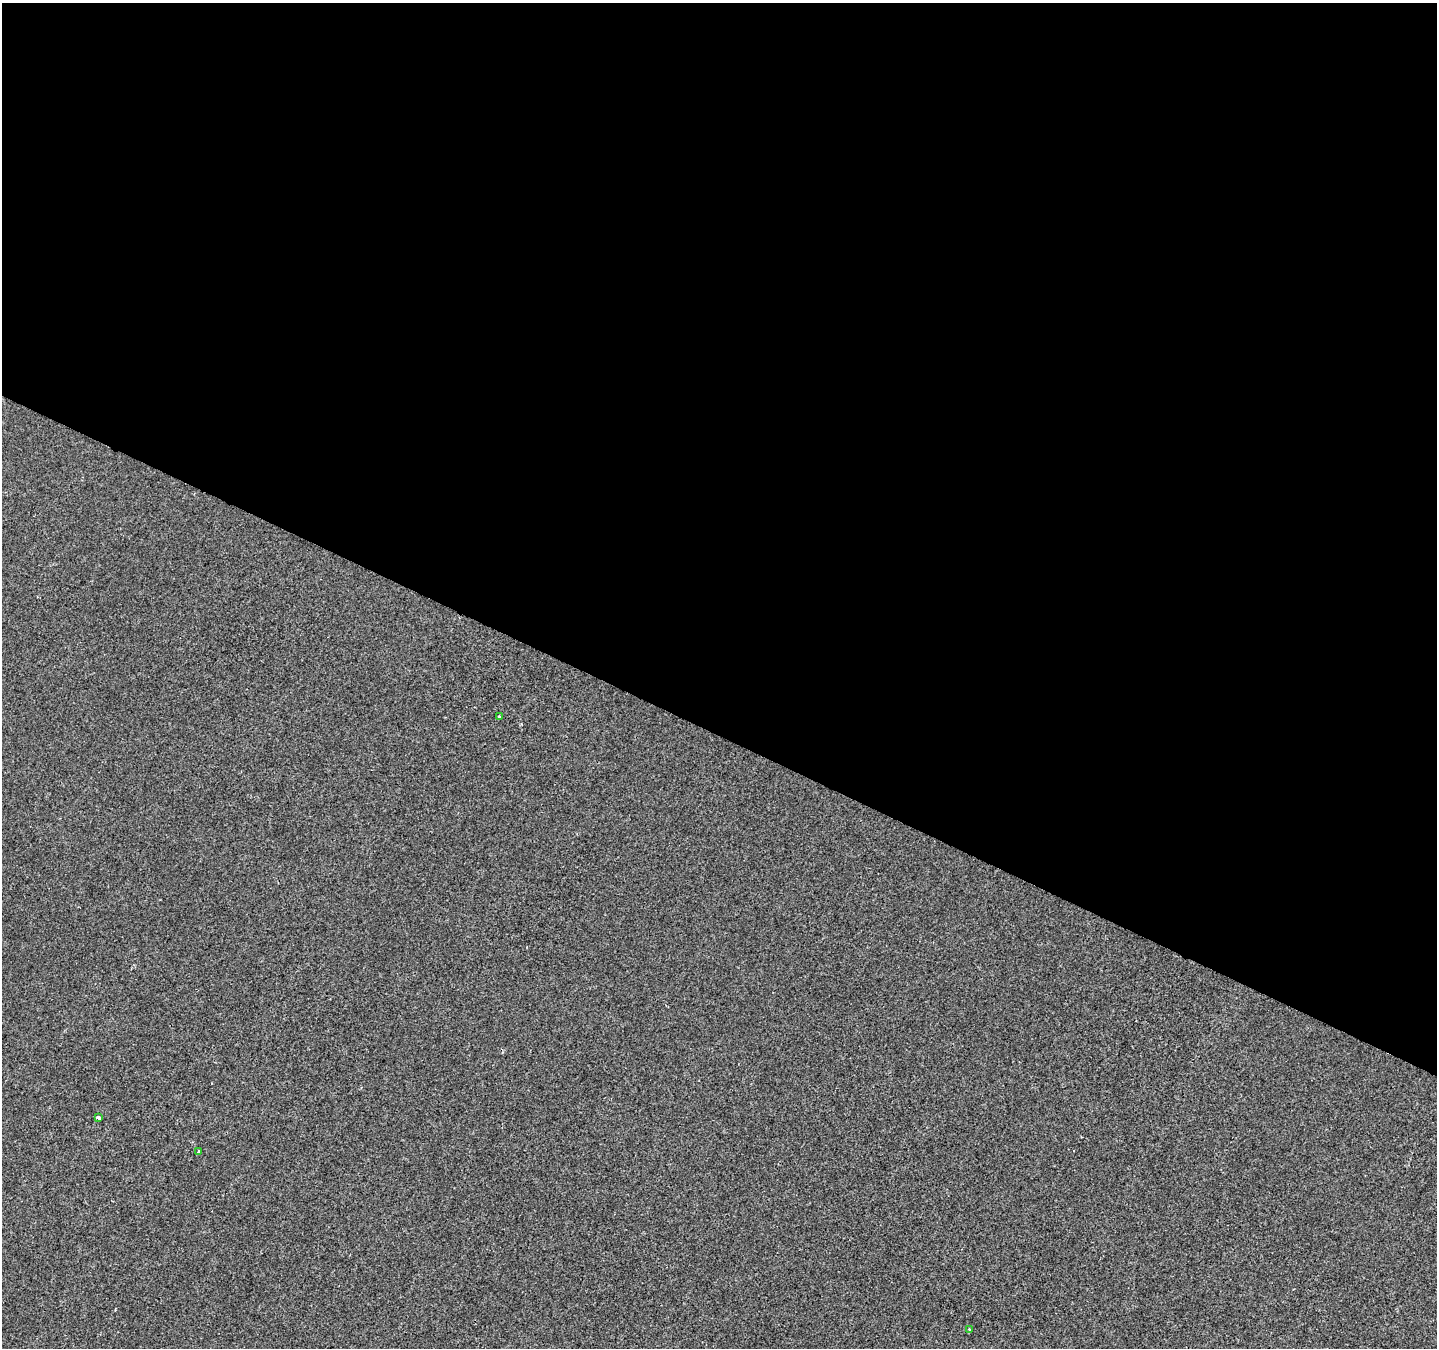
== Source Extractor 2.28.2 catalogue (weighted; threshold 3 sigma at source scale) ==
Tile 3 of 4 x 4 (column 3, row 1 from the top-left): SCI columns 2872-4306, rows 4238-5583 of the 5749 x 5849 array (HDU 1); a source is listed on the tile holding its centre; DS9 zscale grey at full resolution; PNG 1439 x 1350 px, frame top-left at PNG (2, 3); each listed source drawn as its Kron ellipse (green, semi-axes under 4 px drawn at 4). Shown black and unused: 54% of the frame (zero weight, under 2 of 3 exposures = <1% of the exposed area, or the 3 px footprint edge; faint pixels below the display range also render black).
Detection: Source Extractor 2.28.2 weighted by HDU 2 'WHT'; one run over the whole footprint, this tile lists its part. Background 5.63e-04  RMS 0.0042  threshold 0.0188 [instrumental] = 3 sigma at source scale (4.5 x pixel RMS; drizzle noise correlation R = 1.50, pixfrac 1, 0.0396/0.0396 arcsec/px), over >= 5 px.
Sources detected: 4; all 4 listed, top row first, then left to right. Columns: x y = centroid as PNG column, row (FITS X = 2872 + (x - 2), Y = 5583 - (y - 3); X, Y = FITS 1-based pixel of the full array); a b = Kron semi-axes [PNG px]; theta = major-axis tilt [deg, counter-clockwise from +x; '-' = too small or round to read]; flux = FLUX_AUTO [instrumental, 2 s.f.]
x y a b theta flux
499 717 3 3 - 0.75
99 1117 4 3 - 1.4
198 1151 4 3 - 1
969 1330 3 3 - 0.53